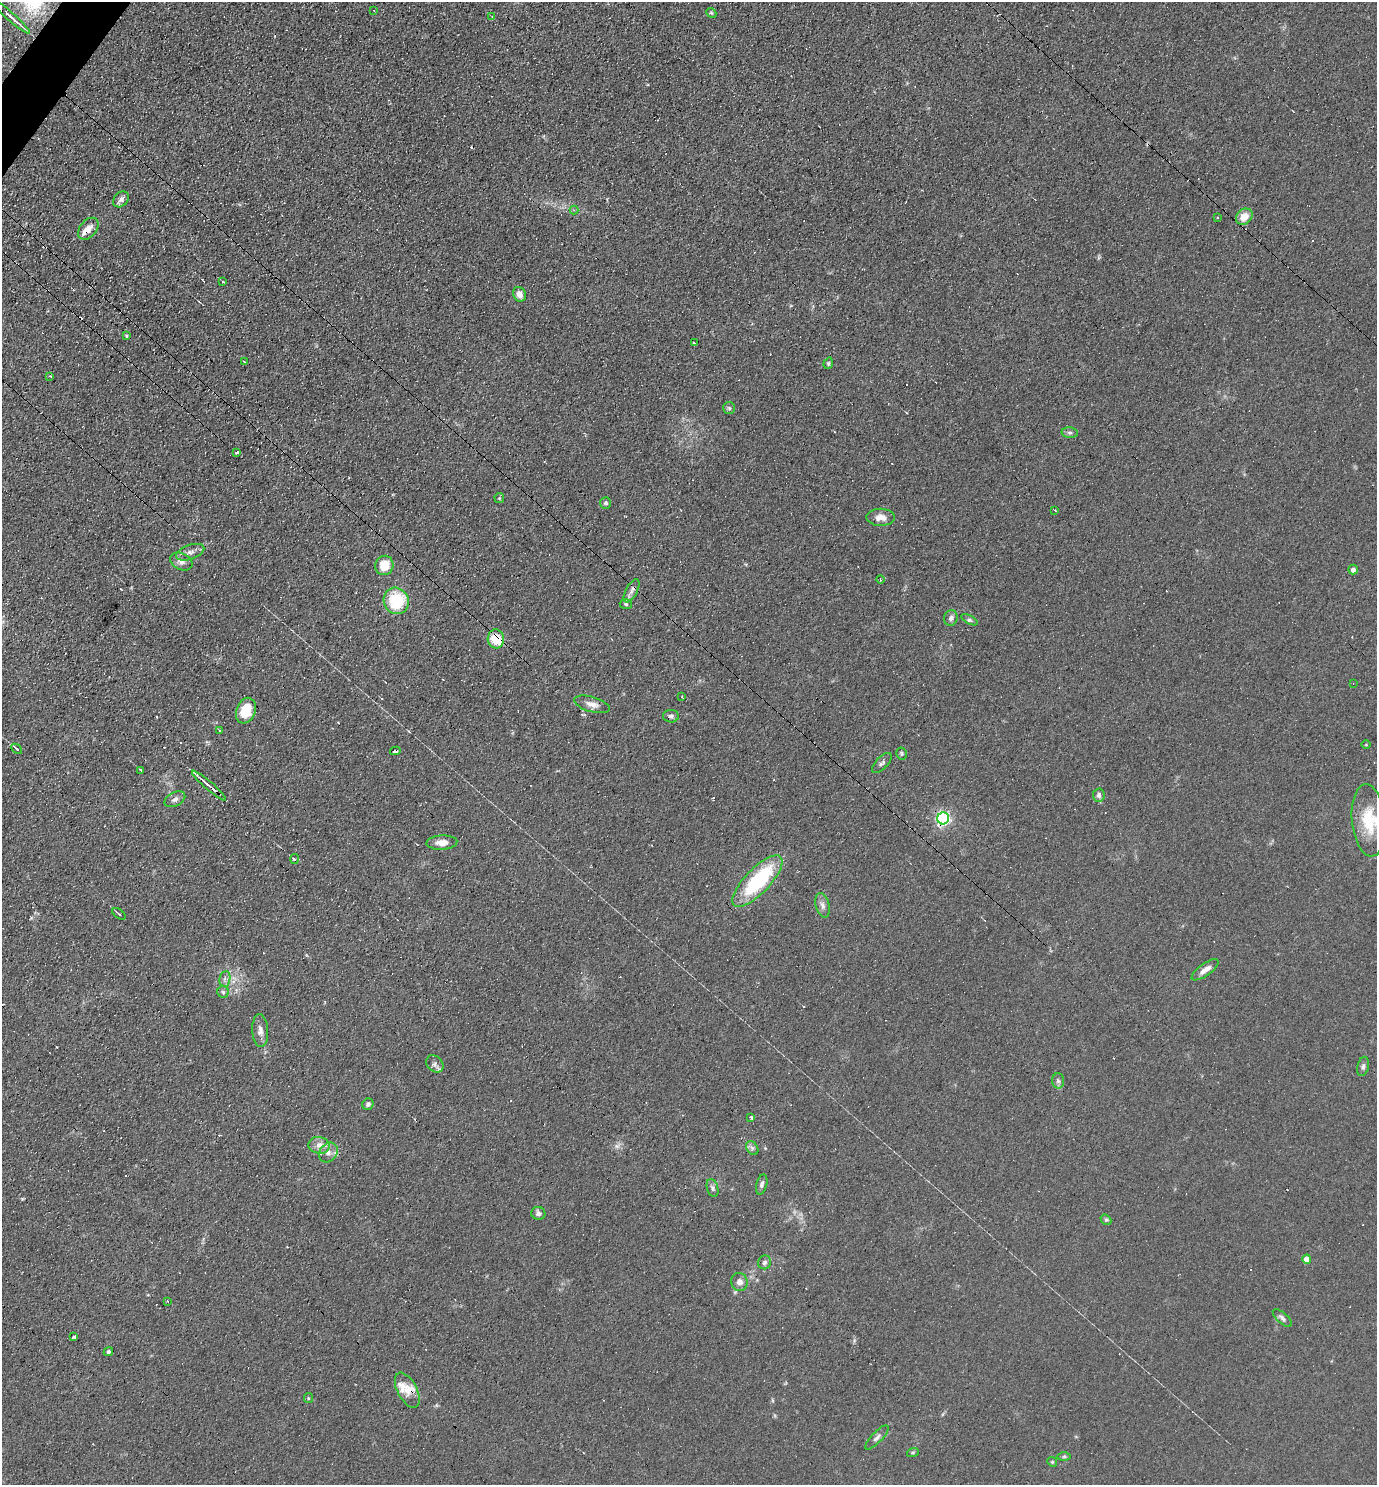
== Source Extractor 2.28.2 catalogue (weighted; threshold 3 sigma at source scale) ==
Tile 11 of 4 x 4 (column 3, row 3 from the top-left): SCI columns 2899-4273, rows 1485-2967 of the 5940 x 5934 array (HDU 1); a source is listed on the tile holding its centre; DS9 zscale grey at full resolution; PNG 1379 x 1487 px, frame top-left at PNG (2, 2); each listed source drawn as its Kron ellipse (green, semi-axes under 4 px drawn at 4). Shown black and unused: <1% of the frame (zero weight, under 3 of 4 exposures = <1% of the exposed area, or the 3 px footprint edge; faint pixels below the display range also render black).
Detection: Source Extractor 2.28.2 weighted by HDU 2 'WHT'; one run over the whole footprint, this tile lists its part. Background 0.104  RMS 0.0098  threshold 0.0441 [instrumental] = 3 sigma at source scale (4.5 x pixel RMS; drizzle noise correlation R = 1.50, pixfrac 1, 0.05/0.05 arcsec/px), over >= 5 px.
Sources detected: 102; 14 cosmic-ray / hot-pixel residue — neither listed nor drawn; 3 inside a brighter listed object's ellipse — not listed separately; the other 85 listed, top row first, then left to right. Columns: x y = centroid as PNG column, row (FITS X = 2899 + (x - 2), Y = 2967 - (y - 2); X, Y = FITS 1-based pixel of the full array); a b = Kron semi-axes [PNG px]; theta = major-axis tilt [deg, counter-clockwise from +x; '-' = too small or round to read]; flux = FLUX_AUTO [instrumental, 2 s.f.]
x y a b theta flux
374 10 3 2 - 0.73
711 13 5 4 - 1.3
10 16 26 3 -41 9.3
492 17 4 2 - 0.72
121 199 9 6 43 3.8
574 210 4 4 - 1.1
1244 217 9 7 41 12
1218 218 3 3 - 5
88 229 12 8 50 8.3
223 282 3 3 - 0.93
519 294 7 6 - 6.6
126 336 4 3 - 1.2
694 343 3 3 - 2.6
244 361 3 2 - 0.57
828 363 6 4 71 1.3
50 376 3 3 - 0.72
729 408 6 6 - 1.8
1070 433 8 5 -4 2.6
237 452 3 3 - 10
499 498 5 5 - 1.2
606 503 6 5 - 2.4
1055 510 3 2 - 1.9
881 517 14 8 -1 7.4
190 552 15 7 20 5.2
181 561 12 8 -26 5.4
384 565 10 9 - 20
1353 570 5 4 - 4.5
880 579 4 2 - 1.1
632 591 13 5 62 4.5
396 601 13 12 - 47
626 604 6 5 - 1.7
951 618 8 7 - 3.6
970 620 9 4 -29 2
496 639 9 8 - 26
1353 683 4 3 - 0.67
682 697 3 3 - 1.3
592 704 18 7 -17 7
246 711 13 9 69 23
671 716 8 6 -2 2.7
220 730 4 2 - 0.83
1366 745 5 3 - 0.74
17 749 6 3 -42 3.2
395 751 5 3 - 4.7
902 753 6 5 - 1.5
882 763 13 6 46 3
141 770 3 2 - 1.1
209 785 22 3 -41 5.9
1099 795 6 6 - 3.5
175 799 11 6 27 3.7
943 818 6 6 - 210
1369 820 36 17 -85 34
442 843 15 7 2 7.9
294 859 5 3 - 1.3
757 881 33 12 46 86
822 905 12 7 -74 4.6
119 914 7 2 -36 1.4
1205 970 16 6 36 7.6
225 979 8 5 83 3.1
223 992 6 5 - 2.1
260 1031 16 8 -86 6
435 1064 9 7 -45 3.3
1363 1066 10 5 78 2.9
1058 1081 7 6 - 2.5
368 1104 6 5 - 2.6
751 1117 3 3 - 3.6
319 1145 10 8 -9 6.3
752 1148 7 5 -59 2.6
328 1152 10 8 51 5.8
762 1184 10 5 75 3.3
713 1188 9 5 -74 2.7
538 1213 7 6 - 3.2
1106 1220 6 4 -39 1.9
1307 1259 4 4 - 12
765 1262 7 6 - 2.8
739 1282 9 8 - 5.7
167 1301 3 2 - 0.84
1282 1318 12 5 -42 3.1
74 1337 4 3 - 3
108 1352 5 4 - 1.6
407 1390 19 9 -62 13
308 1398 5 4 - 1.1
877 1437 16 5 46 3.8
913 1452 6 4 19 1.3
1064 1456 7 4 0 1.7
1052 1462 5 4 - 1.2
Overlapping masked pixels (flux is a lower limit): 5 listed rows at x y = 88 229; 496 639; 395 751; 943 818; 407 1390